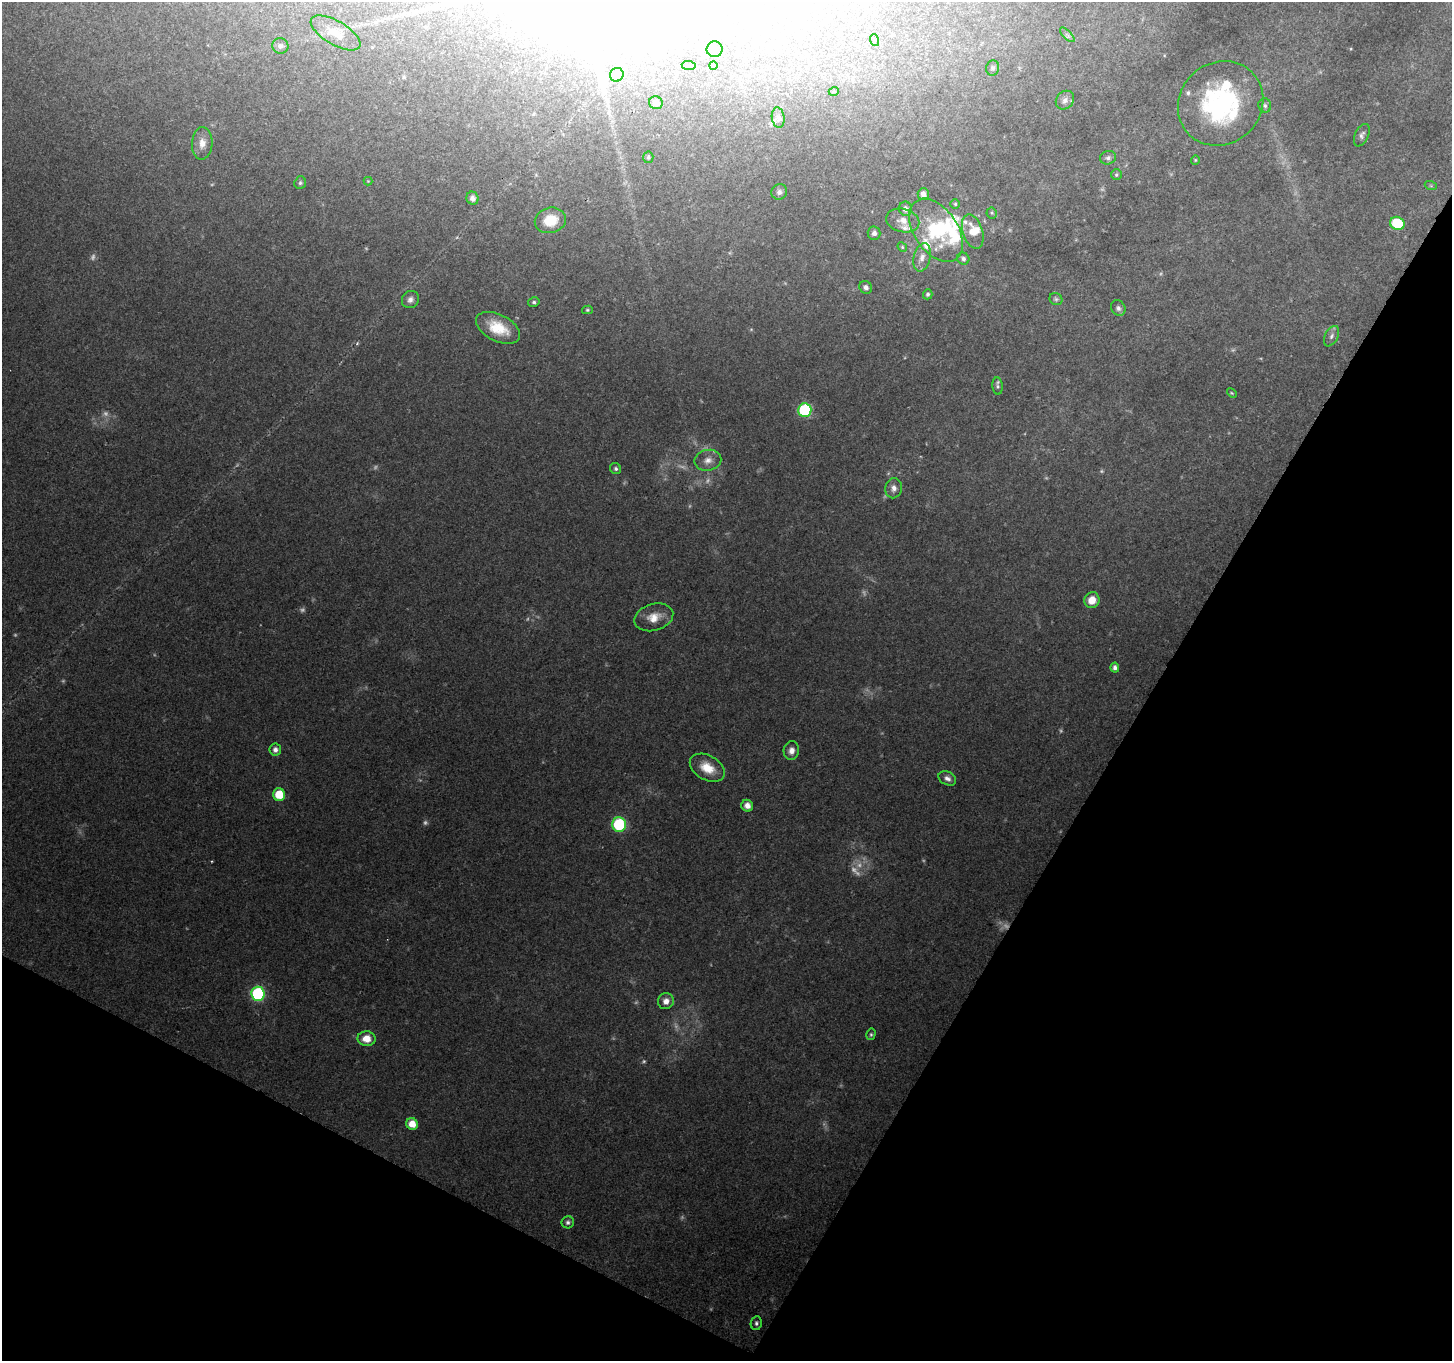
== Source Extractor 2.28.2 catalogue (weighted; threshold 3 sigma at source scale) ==
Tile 15 of 4 x 4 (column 3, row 4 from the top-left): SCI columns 2901-4350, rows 198-1556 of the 5807 x 5895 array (HDU 1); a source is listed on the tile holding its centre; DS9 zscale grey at full resolution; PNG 1454 x 1363 px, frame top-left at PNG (2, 2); each listed source drawn as its Kron ellipse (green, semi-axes under 4 px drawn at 4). Shown black and unused: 29% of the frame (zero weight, under 2 of 3 exposures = <1% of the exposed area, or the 3 px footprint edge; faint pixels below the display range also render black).
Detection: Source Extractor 2.28.2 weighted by HDU 2 'WHT'; one run over the whole footprint, this tile lists its part. Background 0.129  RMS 0.0074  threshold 0.0333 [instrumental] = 3 sigma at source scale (4.5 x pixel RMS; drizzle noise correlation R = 1.50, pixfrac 1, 0.0396/0.0396 arcsec/px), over >= 5 px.
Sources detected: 112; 27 too faint to see at this stretch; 5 inside a brighter object's white glare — neither listed nor drawn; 9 inside a brighter listed object's ellipse — not listed separately; the other 71 listed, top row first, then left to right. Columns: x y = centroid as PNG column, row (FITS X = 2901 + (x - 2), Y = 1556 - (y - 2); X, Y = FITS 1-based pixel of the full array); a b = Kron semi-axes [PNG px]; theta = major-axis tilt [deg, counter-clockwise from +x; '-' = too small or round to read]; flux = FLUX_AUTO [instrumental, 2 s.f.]
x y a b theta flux
336 33 28 12 -30 12
1067 35 9 3 -45 1.8
874 40 6 4 -72 1.1
280 46 8 7 - 2.8
715 49 8 8 - 2.7
713 65 4 4 - 1
689 66 7 4 -6 1.1
993 68 7 6 - 2.3
617 75 7 6 - 26
834 91 5 3 - 0.75
1065 100 10 8 49 4.2
656 103 7 6 - 4.2
1221 103 44 40 41 120
1265 105 7 6 - 2
778 118 10 6 -82 2.8
1362 135 12 6 65 2.9
202 143 16 10 87 7.6
648 157 6 5 - 1.7
1108 158 8 6 13 2.4
1195 160 5 4 - 0.86
1116 175 5 5 - 1.3
368 181 4 4 - 0.61
300 183 6 5 - 1.5
1431 186 6 4 -19 0.94
779 192 8 7 - 2.9
923 194 6 5 - 4.8
473 198 6 6 - 3.9
955 204 5 5 - 1.1
905 209 7 6 - 4.3
992 213 5 5 - 1.1
550 220 16 12 14 20
903 220 17 11 -15 8.2
1397 223 7 6 - 33
936 230 35 21 -56 48
973 232 18 10 -73 13
874 233 7 6 - 2.8
902 247 5 4 - 0.94
922 257 14 8 77 5.5
963 259 6 5 - 2.3
866 287 7 6 - 2.5
928 294 5 4 - 1.5
410 299 9 8 - 3.4
1056 299 6 6 - 1.5
534 302 6 4 11 1.5
1118 308 8 7 - 2.5
587 310 5 4 - 1.1
498 328 24 13 -27 20
1331 336 11 6 64 2.9
998 386 8 5 -84 1.7
1232 393 6 3 -44 0.84
805 410 7 6 - 73
708 460 13 10 11 6.4
616 469 6 5 - 1.7
894 488 10 8 79 4.6
1092 600 8 7 - 11
654 617 20 13 17 12
1115 668 5 4 - 3
275 750 6 6 - 3.4
791 751 9 8 - 4.8
707 768 19 12 -29 15
947 778 9 6 -28 3.5
279 795 6 6 - 21
747 806 6 5 - 6.4
619 824 7 7 - 72
258 994 7 6 - 98
666 1001 8 8 - 5.2
871 1034 6 4 76 1.2
366 1039 9 7 -3 10
412 1124 6 5 - 11
568 1222 6 6 - 2
756 1323 7 5 79 1.8